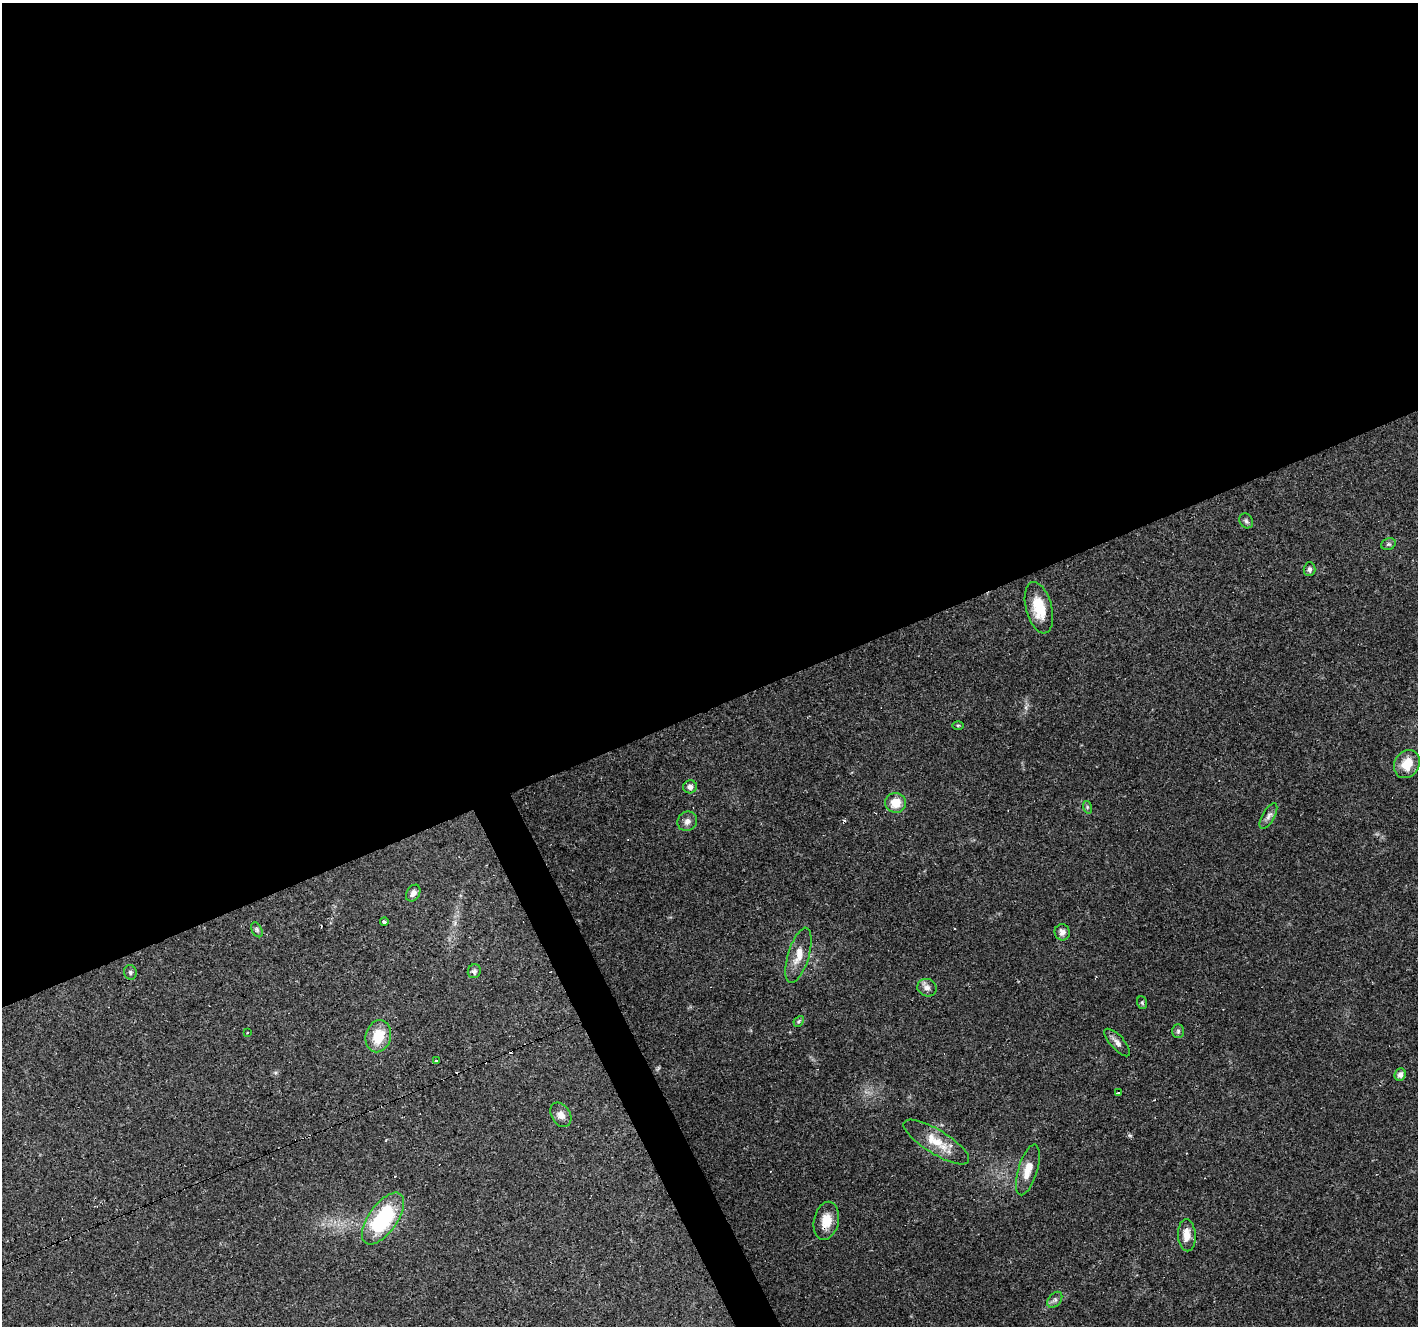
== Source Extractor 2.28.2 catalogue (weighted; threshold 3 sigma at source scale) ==
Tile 2 of 4 x 4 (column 2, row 1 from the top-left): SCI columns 1417-2832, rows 4062-5385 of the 5664 x 5529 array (HDU 1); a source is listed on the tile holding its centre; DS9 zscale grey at full resolution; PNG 1420 x 1328 px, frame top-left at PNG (2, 3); each listed source drawn as its Kron ellipse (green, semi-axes under 4 px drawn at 4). Shown black and unused: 55% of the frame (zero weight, under 3 of 4 exposures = <1% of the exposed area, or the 3 px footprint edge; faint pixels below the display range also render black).
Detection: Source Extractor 2.28.2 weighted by HDU 2 'WHT'; one run over the whole footprint, this tile lists its part. Background 0.117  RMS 0.0059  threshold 0.0265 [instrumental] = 3 sigma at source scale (4.5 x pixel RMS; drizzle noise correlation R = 1.50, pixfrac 1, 0.0396/0.0396 arcsec/px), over >= 5 px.
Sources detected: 42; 7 cosmic-ray / hot-pixel residue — neither listed nor drawn; the other 35 listed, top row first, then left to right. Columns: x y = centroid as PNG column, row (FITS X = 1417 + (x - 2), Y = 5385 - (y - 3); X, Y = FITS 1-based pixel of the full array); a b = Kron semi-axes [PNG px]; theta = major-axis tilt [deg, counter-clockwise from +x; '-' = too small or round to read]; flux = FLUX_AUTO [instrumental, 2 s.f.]
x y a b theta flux
1246 521 8 6 -53 1.4
1388 544 7 5 19 1.4
1309 569 7 6 - 1.7
1039 608 26 13 -75 16
958 725 5 3 - 0.58
1407 764 15 12 57 11
690 787 7 6 - 2.4
896 803 10 10 - 9.5
1087 807 6 4 -72 0.81
1268 816 14 6 61 2.7
687 821 10 9 - 3.2
413 893 9 6 56 2.4
384 922 4 3 - 2.2
257 930 8 5 -61 1.3
1062 932 8 7 - 2.6
798 955 29 10 73 8.8
474 971 7 6 - 1.6
130 972 7 6 - 1.4
927 988 9 8 - 2.9
1142 1003 6 5 - 0.85
799 1021 6 4 47 0.89
1178 1031 7 5 89 1.2
247 1032 3 2 - 0.6
378 1036 16 12 75 14
1117 1042 17 7 -48 3
436 1061 3 3 - 1.5
1400 1074 6 5 - 2.7
1119 1093 3 3 - 7.8
561 1115 13 9 -58 3.9
936 1142 38 12 -32 13
1028 1170 26 9 73 8.8
383 1219 30 14 55 55
826 1221 19 12 78 9.3
1187 1235 16 9 -87 6.7
1055 1300 9 6 50 1.7
Overlapping masked pixels (flux is a lower limit): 1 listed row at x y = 826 1221